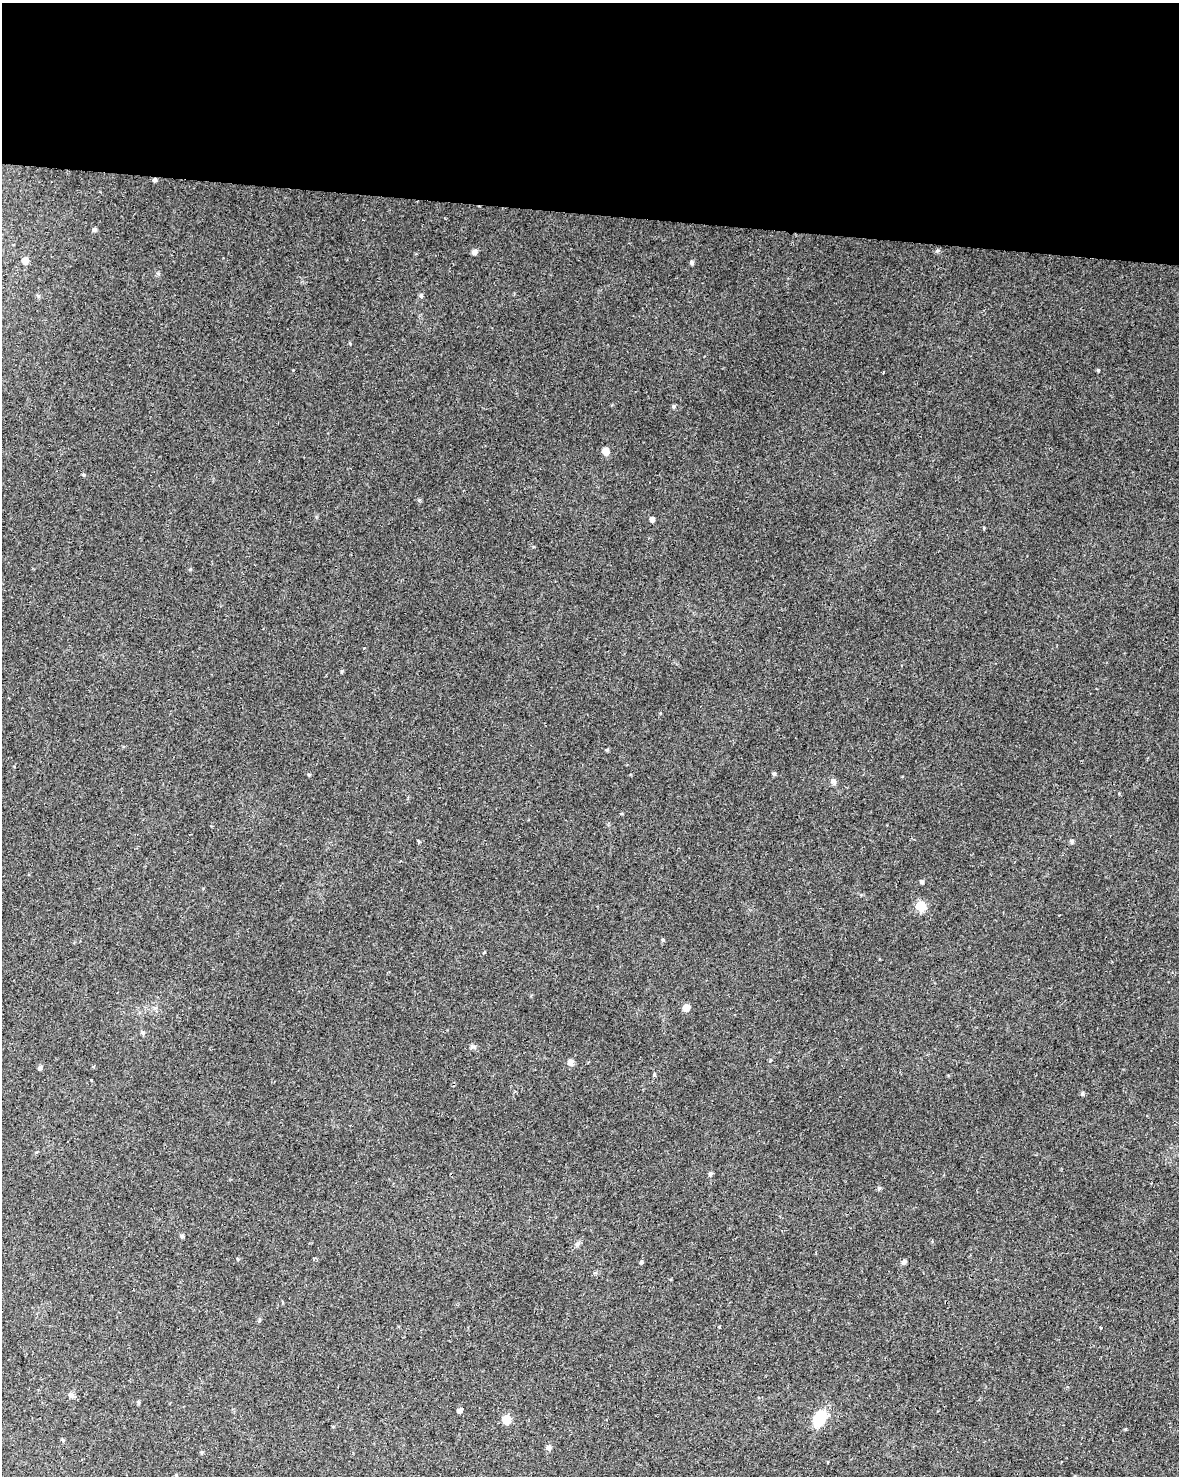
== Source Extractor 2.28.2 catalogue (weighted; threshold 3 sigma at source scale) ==
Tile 3 of 4 x 3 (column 3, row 1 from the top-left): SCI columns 2362-3538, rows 3234-4707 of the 4715 x 4936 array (HDU 1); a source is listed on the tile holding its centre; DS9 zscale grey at full resolution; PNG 1181 x 1478 px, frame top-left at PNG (2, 3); no overlay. Shown black and unused: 14% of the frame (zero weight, under 2 of 3 exposures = <1% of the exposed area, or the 3 px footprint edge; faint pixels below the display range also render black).
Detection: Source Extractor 2.28.2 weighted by HDU 2 'WHT'; one run over the whole footprint, this tile lists its part. Background 0.0562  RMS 0.0069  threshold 0.0308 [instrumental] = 3 sigma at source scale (4.5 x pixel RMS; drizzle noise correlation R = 1.50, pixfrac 1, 0.0396/0.0396 arcsec/px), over >= 5 px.
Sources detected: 47; all 47 listed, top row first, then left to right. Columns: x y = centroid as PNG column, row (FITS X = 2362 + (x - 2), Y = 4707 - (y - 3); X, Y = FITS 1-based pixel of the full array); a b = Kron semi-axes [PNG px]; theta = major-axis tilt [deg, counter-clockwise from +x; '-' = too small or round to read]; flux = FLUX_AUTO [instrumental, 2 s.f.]
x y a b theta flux
155 180 5 4 - 1.6
94 230 5 5 - 1.8
937 251 5 5 - 1.1
474 252 6 5 - 3.1
25 261 6 6 - 4
691 262 5 4 - 1.6
421 296 6 5 - 1.4
1098 370 4 4 - 0.71
883 372 3 2 - 0.59
673 406 5 5 - 1.2
605 451 7 6 - 6.5
84 475 5 3 - 0.71
652 519 5 4 - 2.4
364 648 3 3 - 0.75
607 750 5 3 - 0.72
774 774 5 5 - 1.2
309 775 5 3 - 0.69
833 781 8 7 - 2
418 841 4 3 - 1.2
1072 841 6 5 - 1.4
921 882 5 5 - 1.4
921 906 6 6 - 29
663 940 5 4 - 0.83
686 1008 6 6 - 6
143 1033 6 5 - 1.2
472 1046 8 5 7 1.4
570 1062 6 6 - 3.8
40 1068 5 4 - 1.8
1082 1093 5 4 - 0.97
710 1174 6 5 - 1.4
879 1188 6 5 - 1
182 1236 5 4 - 1.3
238 1259 5 3 - 0.61
641 1262 5 4 - 0.99
904 1262 7 6 - 1.4
282 1302 3 3 - 1.9
259 1320 6 3 -73 0.78
720 1327 4 2 - 0.71
1101 1327 3 2 - 0.89
71 1395 8 6 3 1.8
138 1402 5 4 - 0.97
460 1411 5 5 - 2.6
507 1419 6 6 - 14
819 1420 19 12 60 19
63 1440 5 4 - 0.76
548 1448 6 6 - 2.5
202 1452 5 3 - 0.78
Overlapping masked pixels (flux is a lower limit): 1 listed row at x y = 155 180
Unlisted compact peaks at least as high as the median listed source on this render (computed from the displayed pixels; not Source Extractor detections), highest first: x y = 342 671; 1125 1429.